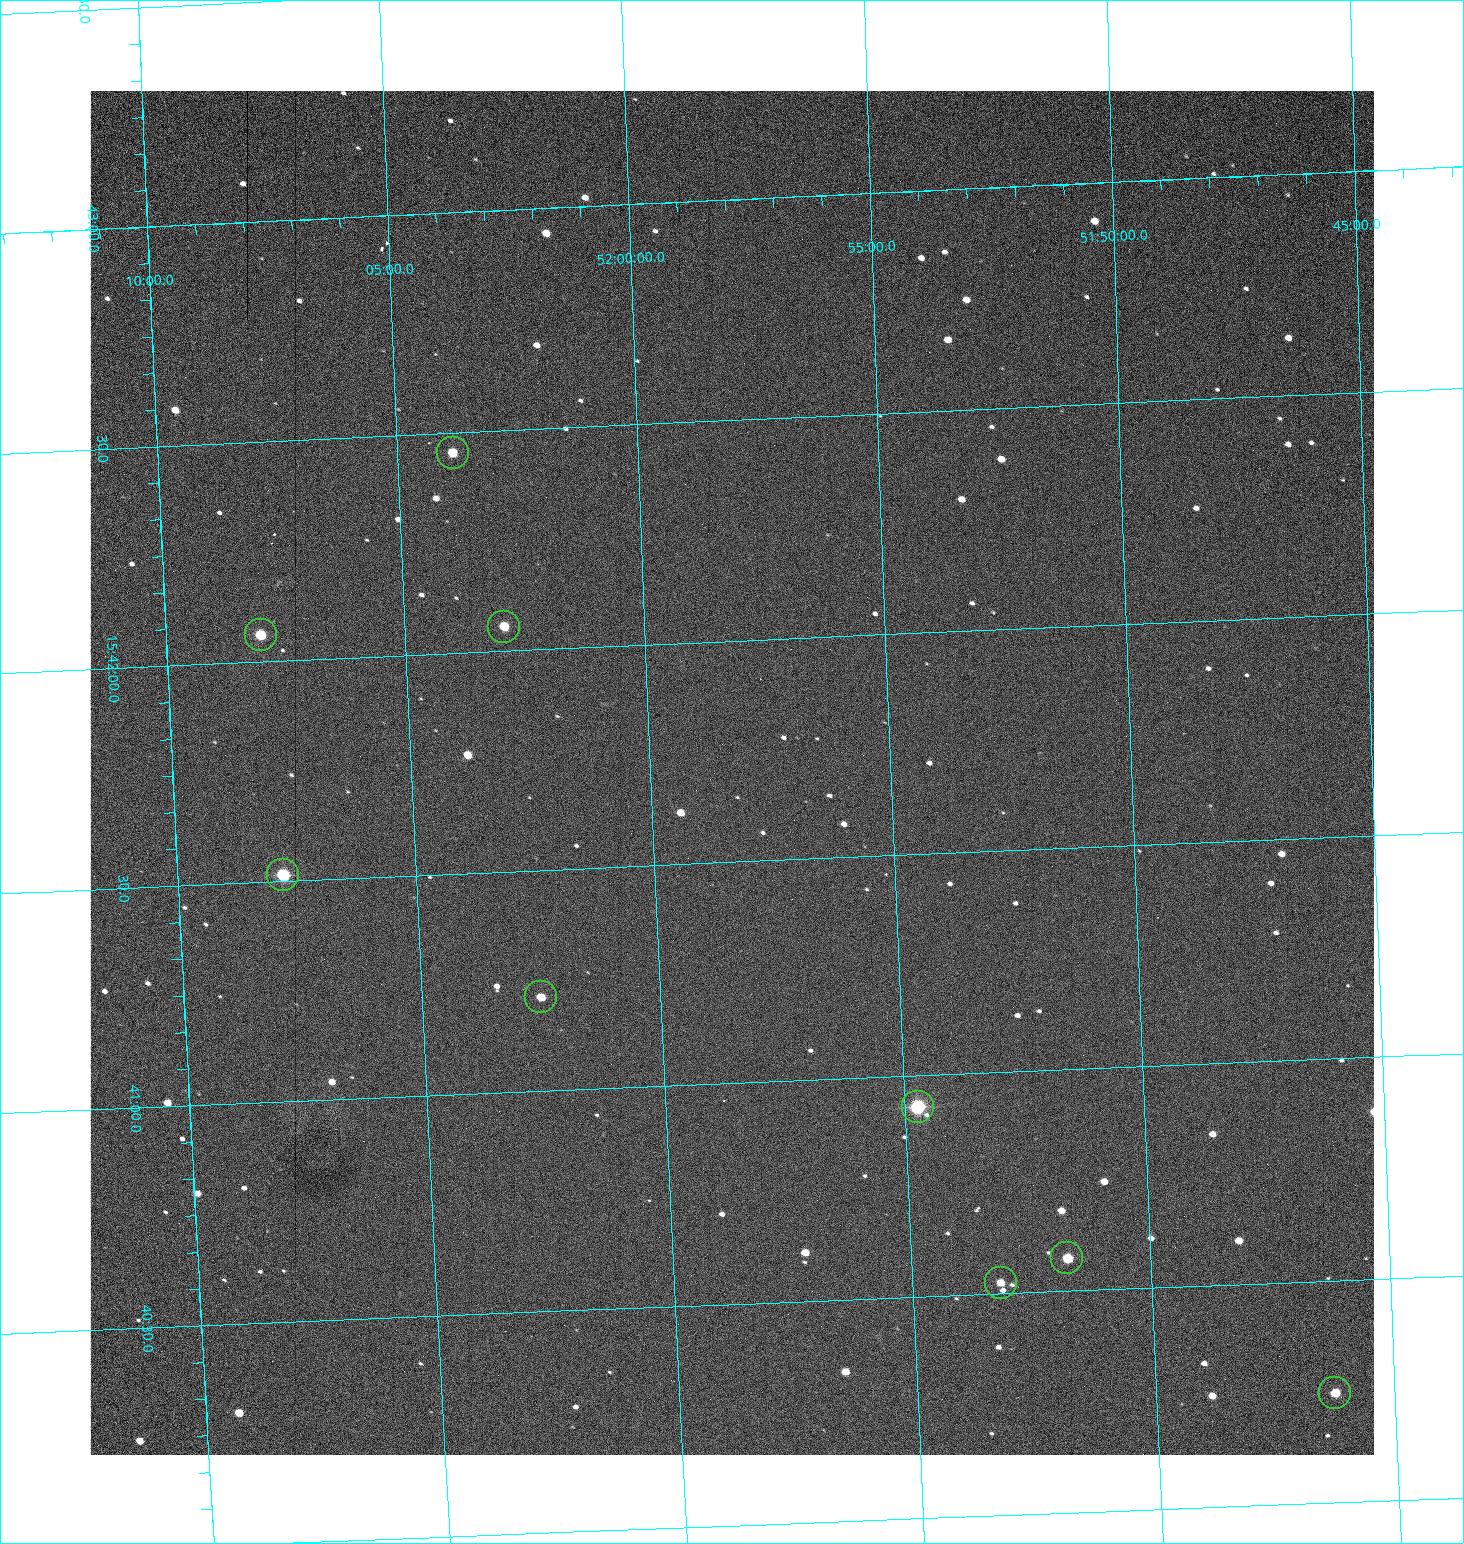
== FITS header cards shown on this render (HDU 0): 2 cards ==
NAXIS1  =                 1284 /fastest changing axis
NAXIS2  =                 1364 /next to fastest changing axis

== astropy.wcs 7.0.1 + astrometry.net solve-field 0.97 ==
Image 1284 x 1364 px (HDU 0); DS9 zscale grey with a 90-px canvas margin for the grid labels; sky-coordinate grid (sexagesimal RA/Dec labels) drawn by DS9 from the SOLVED WCS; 9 Tycho-2 reference stars matched to detected sources circled (green)
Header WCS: RA---TAN/DEC--TAN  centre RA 15:41:42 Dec +51:58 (235.43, +51.97 deg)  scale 1.26 arcsec/px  FOV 26.9' x 28.5'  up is +93 deg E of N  parity flipped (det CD > 0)
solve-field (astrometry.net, Tycho-2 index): VERIFIED the header's WCS against the Tycho-2 star catalogue (9 matches, 0 conflicts) and refined it, rather than solving blind
Solved WCS: RA---TAN-SIP/DEC--TAN-SIP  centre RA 15:41:42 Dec +51:58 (235.43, +51.97 deg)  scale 1.25 arcsec/px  FOV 26.8' x 28.5'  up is +92 deg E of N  parity flipped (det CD > 0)
The solver's refit moves the header's centre by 0.54 arcsec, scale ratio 0.997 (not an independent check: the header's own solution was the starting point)
Tycho-2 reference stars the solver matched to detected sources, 9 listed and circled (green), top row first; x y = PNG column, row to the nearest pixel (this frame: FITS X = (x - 90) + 1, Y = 1364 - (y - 91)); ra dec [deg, ICRS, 3 dp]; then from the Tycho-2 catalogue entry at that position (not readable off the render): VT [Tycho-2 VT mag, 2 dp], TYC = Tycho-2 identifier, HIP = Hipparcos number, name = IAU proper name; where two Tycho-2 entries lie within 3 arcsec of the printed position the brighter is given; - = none
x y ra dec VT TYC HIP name
453 453 235.614 +52.064 11.61 3489-1132-1 - -
504 627 235.514 +52.049 11.19 3489-1407-1 - -
261 635 235.515 +52.133 11.12 3489-1380-1 - -
283 875 235.378 +52.130 9.31 3489-1322-1 76850 -
541 997 235.303 +52.042 11.52 3489-958-1 - -
918 1107 235.232 +51.912 9.59 3489-824-1 - -
1067 1258 235.143 +51.862 10.97 3489-1016-1 - -
1001 1283 235.131 +51.886 12.29 3489-908-1 - -
1335 1393 235.062 +51.771 11.53 3489-1453-1 - -